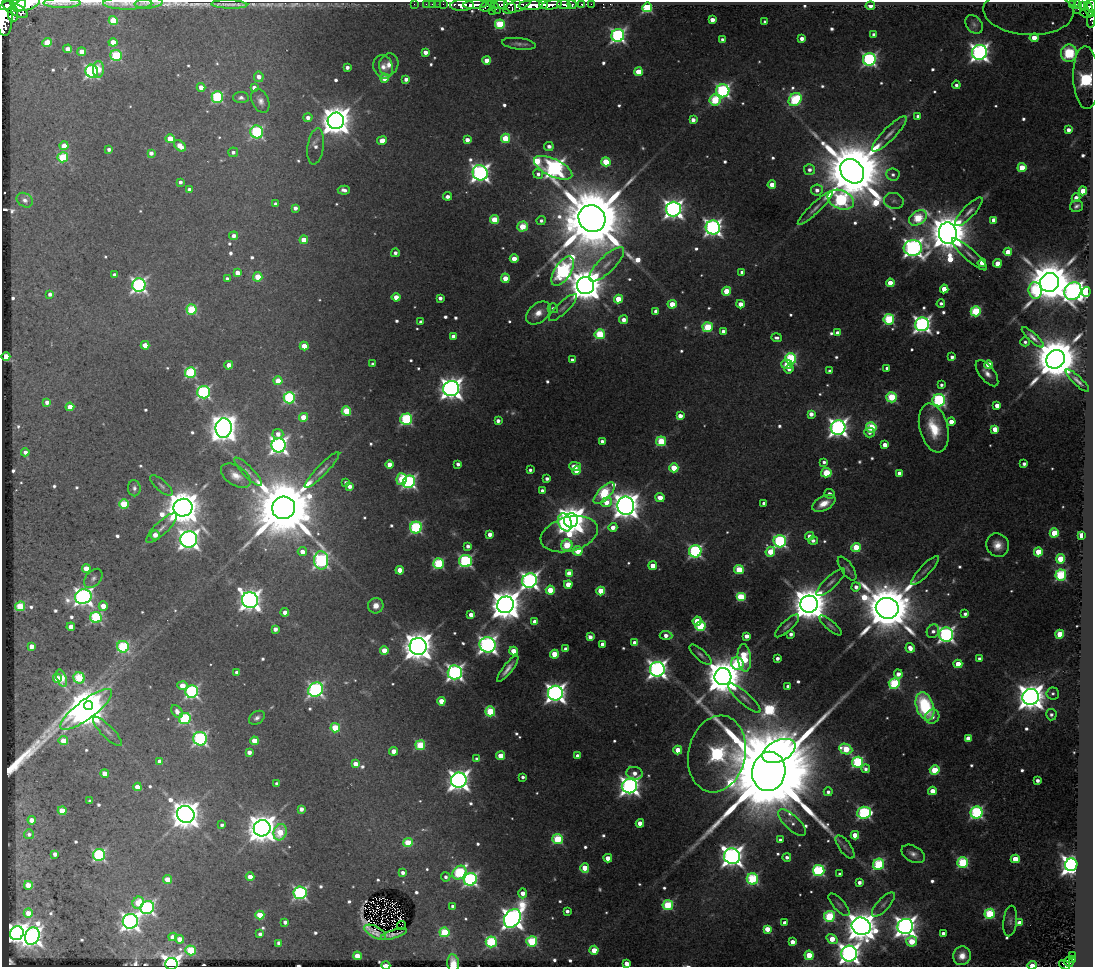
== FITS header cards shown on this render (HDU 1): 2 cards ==
NAXIS1  =                 1091
NAXIS2  =                  965

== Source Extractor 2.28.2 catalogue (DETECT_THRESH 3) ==
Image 1091 x 965 px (HDU 1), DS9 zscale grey, 1 PNG px = 1 image px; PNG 1095 x 969 px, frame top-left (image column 1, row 965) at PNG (2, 2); each listed source drawn as its Kron ellipse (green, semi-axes under 4 px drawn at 4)
Background 0.87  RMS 0.05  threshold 0.151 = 3 sigma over >= 5 px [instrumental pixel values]
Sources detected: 733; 3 with non-positive FLUX_AUTO (blend fragments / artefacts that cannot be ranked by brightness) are neither listed nor drawn; of the other 730, the 500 brightest by FLUX_AUTO listed and drawn (230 fainter detections omitted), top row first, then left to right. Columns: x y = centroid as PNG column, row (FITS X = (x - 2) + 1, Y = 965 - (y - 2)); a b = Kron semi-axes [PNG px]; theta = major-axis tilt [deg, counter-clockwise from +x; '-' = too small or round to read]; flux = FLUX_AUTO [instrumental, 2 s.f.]
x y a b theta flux
27 3 13 6 18 5300
62 3 18 5 0 16
128 3 24 6 0 24
149 3 14 5 4 13
9 4 10 4 29 2000
19 4 7 6 - 3700
229 4 18 2 -2 16
414 4 2 2 - 17
426 4 2 2 - 16
432 4 2 2 - 16
438 4 2 2 - 28
443 4 2 2 - 13
543 4 4 3 - 540
564 4 6 4 -7 600
591 4 2 2 - 14
1073 4 3 3 - 35
462 5 12 5 1 3000
475 5 12 4 2 2100
500 5 8 4 2 780
510 5 8 5 -58 850
518 5 15 6 25 1300
531 5 12 5 3 4100
551 5 10 4 9 2300
572 5 4 3 - 210
582 5 4 3 - 53
1077 5 4 3 - 170
1082 5 4 3 - 140
487 6 8 5 22 650
870 6 5 3 - 42
1091 6 6 3 -89 490
494 7 8 3 -52 470
647 7 5 4 - 380
15 9 14 6 -29 3500
1078 9 2 2 - 15
1088 9 7 4 -76 520
492 11 2 2 - 82
1028 11 45 24 -3 380
1086 13 6 3 -12 160
4 14 21 8 -86 7800
13 14 8 5 -89 1300
1091 19 9 3 87 14
113 20 4 4 - 150
712 20 4 4 - 43
765 22 4 3 - 15
500 24 5 4 - 250
974 24 10 7 -50 12
618 35 6 6 - 1200
874 35 4 4 - 17
1034 38 4 4 - 73
802 39 4 4 - 30
723 40 4 4 - 17
113 42 4 4 - 69
47 43 4 4 - 130
519 44 17 5 -7 17
68 49 4 4 - 38
82 52 4 4 - 68
425 52 4 4 - 33
979 52 7 7 - 2200
1069 53 8 8 - 570
116 55 6 5 - 320
869 59 6 6 - 1000
487 60 4 4 - 73
389 64 11 9 73 37
347 67 4 4 - 20
383 67 12 9 -69 33
99 69 8 5 -89 76
92 71 6 6 - 970
638 72 4 4 - 110
259 77 5 5 - 33
385 78 4 4 - 65
1086 78 31 13 -88 1200
406 79 4 4 - 27
956 85 4 4 - 14
201 87 4 4 - 50
254 88 4 4 - 25
723 91 6 6 - 970
217 97 5 5 - 430
241 97 8 5 -2 13
715 100 5 5 - 250
795 100 7 5 46 400
260 101 12 8 -65 25
918 116 4 4 - 14
308 118 4 4 - 28
693 120 4 4 - 27
336 121 8 8 - 8200
1068 130 4 4 - 26
257 132 6 6 - 600
889 134 24 6 45 38
505 138 5 4 - 150
170 139 4 4 - 89
382 140 5 4 - 53
467 140 4 4 - 35
64 146 4 4 - 67
180 146 7 4 -39 59
316 146 18 8 82 28
549 146 5 4 - 20
109 149 4 3 - 15
233 152 5 5 - 17
151 153 4 4 - 25
63 157 5 5 - 230
606 162 4 4 - 170
553 168 21 8 -25 2500
1022 168 4 4 - 110
810 170 6 5 - 21
852 171 13 10 -49 61000
480 173 8 7 - 2000
538 174 5 4 - 17
893 175 7 6 - 15
180 182 4 4 - 15
772 185 4 4 - 74
189 190 4 4 - 18
344 190 6 4 -4 22
817 190 6 5 - 26
1083 191 4 4 - 120
447 196 4 3 - 21
1076 198 4 4 - 35
25 200 9 6 -35 17
841 200 14 9 -22 750
894 201 10 8 -15 15
276 204 4 3 - 18
1076 206 6 6 - 14
295 208 4 4 - 23
815 208 24 5 44 28
673 209 7 7 - 2700
969 212 19 6 47 26
592 218 14 13 - 68000
918 218 9 6 34 300
495 220 4 4 - 160
994 220 4 4 - 38
541 221 5 4 - 13
523 227 5 5 - 130
713 227 7 7 - 2000
948 233 11 9 -85 18000
234 236 4 4 - 23
304 240 4 4 - 70
913 248 9 8 - 2500
1008 252 4 4 - 80
395 253 4 4 - 17
969 254 23 6 -42 27
514 259 4 4 - 64
982 263 4 4 - 50
997 263 4 4 - 59
607 264 23 8 44 46
563 271 16 8 57 1400
742 272 4 4 - 13
237 273 4 4 - 44
115 275 4 4 - 28
258 277 5 4 - 120
505 278 4 4 - 62
227 279 4 3 - 16
1049 282 9 9 - 21000
890 283 4 4 - 89
139 285 7 6 - 1300
586 285 9 8 - 11000
944 289 4 4 - 78
1035 290 8 6 -83 360
726 291 4 4 - 110
1073 291 9 8 - 2900
1086 292 5 4 - 910
50 294 4 4 - 17
396 297 4 4 - 52
440 298 4 4 - 21
618 299 4 4 - 110
941 303 4 4 - 13
672 304 4 4 - 88
740 304 4 4 - 42
553 308 5 5 - 13
563 308 18 5 43 18
192 309 5 5 - 260
656 311 4 4 - 40
976 311 5 5 - 340
538 313 14 9 41 42
889 319 5 5 - 390
624 320 4 4 - 33
421 322 4 3 - 16
922 324 7 7 - 1900
708 327 5 5 - 260
723 331 4 4 - 22
837 333 4 4 - 34
600 334 5 5 - 290
454 336 4 4 - 43
1033 337 14 4 -43 20
777 338 5 3 - 12
1025 342 4 4 - 12
145 345 4 4 - 62
304 346 4 4 - 63
6 357 4 4 - 130
952 357 4 3 - 18
791 359 5 5 - 450
1056 359 10 8 46 27000
572 360 4 4 - 13
373 364 3 3 - 13
787 364 5 4 - 93
229 365 4 4 - 59
988 365 4 4 - 110
887 368 4 4 - 18
789 369 4 3 - 18
829 371 3 3 - 14
190 373 5 5 - 410
987 373 15 7 -52 31
278 381 4 4 - 89
1077 381 15 4 -43 19
941 385 4 3 - 13
451 389 8 7 - 3700
204 392 6 6 - 770
892 397 5 5 - 260
289 398 6 5 - 500
939 400 6 6 - 710
47 402 4 4 - 27
997 405 4 4 - 44
70 407 4 4 - 58
346 411 5 4 - 180
811 414 4 4 - 37
680 416 4 4 - 42
303 417 4 4 - 88
406 419 6 5 - 530
498 421 4 4 - 22
951 422 4 4 - 71
871 427 5 5 - 250
224 428 10 8 89 6900
838 428 7 7 - 2400
934 428 25 14 -75 140
995 429 4 4 - 73
870 432 5 5 - 18
278 434 5 5 - 28
602 441 4 4 - 23
661 441 5 5 - 220
279 445 7 7 - 1900
885 445 4 4 - 44
25 452 4 4 - 20
824 462 4 4 - 13
389 464 4 4 - 43
458 464 4 3 - 20
1024 464 4 3 - 17
575 466 6 4 0 39
674 468 4 4 - 140
322 470 24 5 46 25
530 470 4 4 - 13
577 471 4 4 - 120
248 472 19 5 -45 19
826 473 5 4 - 170
899 473 4 4 - 41
236 476 16 9 -33 41
402 479 6 5 - 180
547 479 4 4 - 18
409 482 6 6 - 960
346 483 4 4 - 15
161 486 14 5 -41 13
349 486 4 4 - 28
134 488 8 6 -85 14
542 491 4 4 - 22
604 493 14 6 46 380
829 494 5 4 - 18
660 497 4 4 - 50
606 502 5 4 - 65
764 503 4 3 - 15
824 503 12 7 27 55
124 504 5 5 - 200
626 506 9 8 - 6400
183 508 9 9 - 13000
284 508 12 11 - 57000
571 520 7 7 - 7200
565 522 9 6 -70 630
416 527 6 6 - 550
613 527 4 4 - 40
161 528 20 6 44 27
1054 533 4 4 - 160
490 534 4 4 - 33
569 534 29 17 15 250
155 535 5 4 - 40
1081 535 4 3 - 130
810 536 4 4 - 30
189 539 8 8 - 3000
780 541 6 6 - 770
813 541 5 4 - 17
567 545 6 5 - 190
998 545 12 11 - 49
468 546 4 4 - 20
856 547 5 4 - 170
578 551 5 5 - 160
695 551 6 6 - 760
302 552 4 4 - 39
770 552 5 4 - 110
1038 552 4 4 - 140
1061 559 5 4 - 180
321 560 9 7 -88 1100
465 561 6 6 - 740
438 564 5 5 - 400
653 566 4 4 - 69
86 569 4 4 - 90
847 569 14 6 -56 14
400 570 4 4 - 84
739 570 5 4 - 190
925 570 19 5 46 17
569 573 4 4 - 49
1061 575 5 5 - 450
93 578 11 7 47 15
530 581 7 7 - 2000
831 582 19 6 44 22
568 584 4 4 - 77
856 587 4 4 - 24
550 590 4 4 - 140
601 591 4 4 - 140
83 597 8 7 - 2100
741 597 5 4 - 240
250 600 8 7 - 3400
809 604 8 8 - 13000
505 605 8 8 - 9600
20 606 5 4 - 180
103 606 5 4 - 59
376 606 8 7 - 36
887 608 11 10 - 35000
285 612 4 4 - 43
965 614 4 4 - 15
471 615 4 4 - 52
96 617 6 5 - 440
697 621 4 4 - 71
535 622 4 4 - 39
831 625 14 4 -40 12
700 626 5 5 - 340
787 626 15 5 43 15
71 627 4 4 - 50
275 629 4 4 - 27
933 631 7 6 - 20
791 634 4 4 - 19
1060 634 4 4 - 130
666 635 6 4 -3 30
946 635 7 7 - 1400
746 636 4 4 - 38
590 637 4 4 - 31
635 643 4 4 - 33
603 644 4 4 - 37
488 645 8 7 - 2200
32 646 4 4 - 41
418 646 8 8 - 7700
123 647 6 6 - 420
910 648 5 4 - 41
566 649 4 4 - 29
384 650 4 4 - 77
513 651 4 4 - 88
554 654 4 4 - 110
701 655 14 5 -42 14
744 658 14 6 -85 200
777 658 4 3 - 19
979 659 4 3 - 16
737 664 6 6 - 370
958 664 4 4 - 96
508 669 16 4 52 29
657 669 7 7 - 2400
237 672 4 4 - 28
455 672 7 7 - 1700
898 674 5 4 - 37
723 677 8 8 - 16000
57 678 4 4 - 47
62 678 9 5 -71 150
79 678 6 5 - 280
894 683 5 5 - 420
182 686 5 4 - 58
788 686 4 4 - 20
316 690 8 6 37 1200
192 692 6 6 - 860
555 693 7 7 - 2700
1053 693 6 6 - 12
1031 697 8 8 - 6600
744 698 21 6 -42 25
441 701 4 4 - 72
89 705 4 4 - 2800
925 706 14 8 -71 350
86 709 31 9 37 14000
490 711 5 5 - 250
177 712 7 4 -53 30
1051 715 5 5 - 15
932 717 7 6 - 25
185 718 6 5 - 440
257 718 8 6 34 15
335 728 5 4 - 160
107 731 19 6 -45 24
968 738 4 4 - 46
200 739 7 6 - 850
63 741 4 4 - 98
254 741 4 4 - 82
420 745 5 5 - 220
846 749 7 5 -25 190
678 750 4 4 - 94
394 751 4 4 - 50
779 751 18 10 26 3500
249 752 4 4 - 31
717 754 39 28 78 1300
500 756 4 4 - 77
578 756 4 4 - 51
477 759 4 4 - 20
160 761 4 4 - 27
858 762 5 5 - 510
356 764 4 4 - 50
866 769 4 4 - 16
935 770 5 4 - 210
769 771 20 16 78 170000
105 773 4 4 - 61
635 773 8 6 -13 32
523 777 3 3 - 13
459 780 8 7 - 3200
1037 780 4 4 - 20
277 784 4 4 - 21
630 786 7 7 - 2400
137 787 4 4 - 73
932 791 4 4 - 69
828 792 4 4 - 17
90 801 4 3 - 13
301 809 4 4 - 27
62 811 4 4 - 100
977 812 6 6 - 720
864 813 7 6 - 680
186 814 9 8 - 7200
32 820 4 4 - 44
640 823 4 4 - 52
792 823 18 7 -43 26
222 825 4 3 - 14
262 828 8 8 - 7600
280 832 8 6 70 120
29 834 5 5 - 13
855 835 4 4 - 75
558 839 5 5 - 320
780 840 4 4 - 13
408 843 5 4 - 170
845 847 14 6 -54 14
55 854 4 4 - 28
913 854 12 8 -29 23
99 855 6 6 - 620
732 856 8 8 - 3400
787 857 4 4 - 17
608 858 4 4 - 60
1015 859 4 4 - 120
963 862 5 5 - 410
878 864 6 5 - 430
1071 865 6 6 - 3600
585 868 5 4 - 91
819 870 5 5 - 560
403 873 4 4 - 20
459 873 7 6 - 440
840 874 3 3 - 13
250 877 4 4 - 57
446 877 4 4 - 14
167 879 4 4 - 78
470 879 7 6 - 1000
752 879 5 5 - 450
859 882 4 4 - 22
28 885 4 4 - 73
300 893 6 6 - 870
523 893 5 4 - 47
138 903 6 5 - 100
883 904 15 6 47 19
668 905 5 5 - 330
839 905 14 5 -48 14
452 906 3 3 - 12
147 908 7 6 - 1000
567 911 4 3 - 16
28 913 5 4 - 63
990 914 5 5 - 340
260 915 4 4 - 130
829 916 5 5 - 350
512 918 10 7 54 4000
130 921 7 7 - 2300
1010 921 15 6 83 15
285 922 4 3 - 22
785 923 4 4 - 33
1019 923 4 4 - 50
401 925 4 2 - 49
861 926 9 8 - 9000
905 926 8 7 - 3500
767 929 4 4 - 77
375 932 12 5 -28 13
444 932 5 5 - 250
17 933 7 6 - 2700
943 933 4 4 - 21
260 934 4 3 - 17
394 934 13 3 17 12
32 936 9 7 65 2600
173 937 4 4 - 51
179 939 4 4 - 51
832 939 6 4 -36 84
532 941 5 5 - 360
912 941 5 5 - 150
491 942 5 5 - 410
792 942 4 4 - 48
279 943 4 4 - 31
191 950 5 5 - 250
594 950 4 4 - 86
849 954 8 8 - 3300
809 955 4 4 - 150
1073 955 3 2 - 19
357 956 4 4 - 79
962 956 9 9 - 44
1072 959 3 2 - 31
1069 962 5 4 - 80
453 963 9 6 -84 46
171 964 6 6 - 3100
627 964 4 4 - 50
386 965 4 2 - 85
1032 965 5 3 - 69
1065 965 6 3 -33 82
At the frame edge (FLAGS 8, measured only in part): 17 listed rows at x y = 27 3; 62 3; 128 3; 149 3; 9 4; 19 4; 1091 6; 1028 11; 4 14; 1091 19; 1086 78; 453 963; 171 964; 627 964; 386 965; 1032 965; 1065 965
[230 fainter detections neither listed nor drawn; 3 non-positive-flux detections neither listed nor drawn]